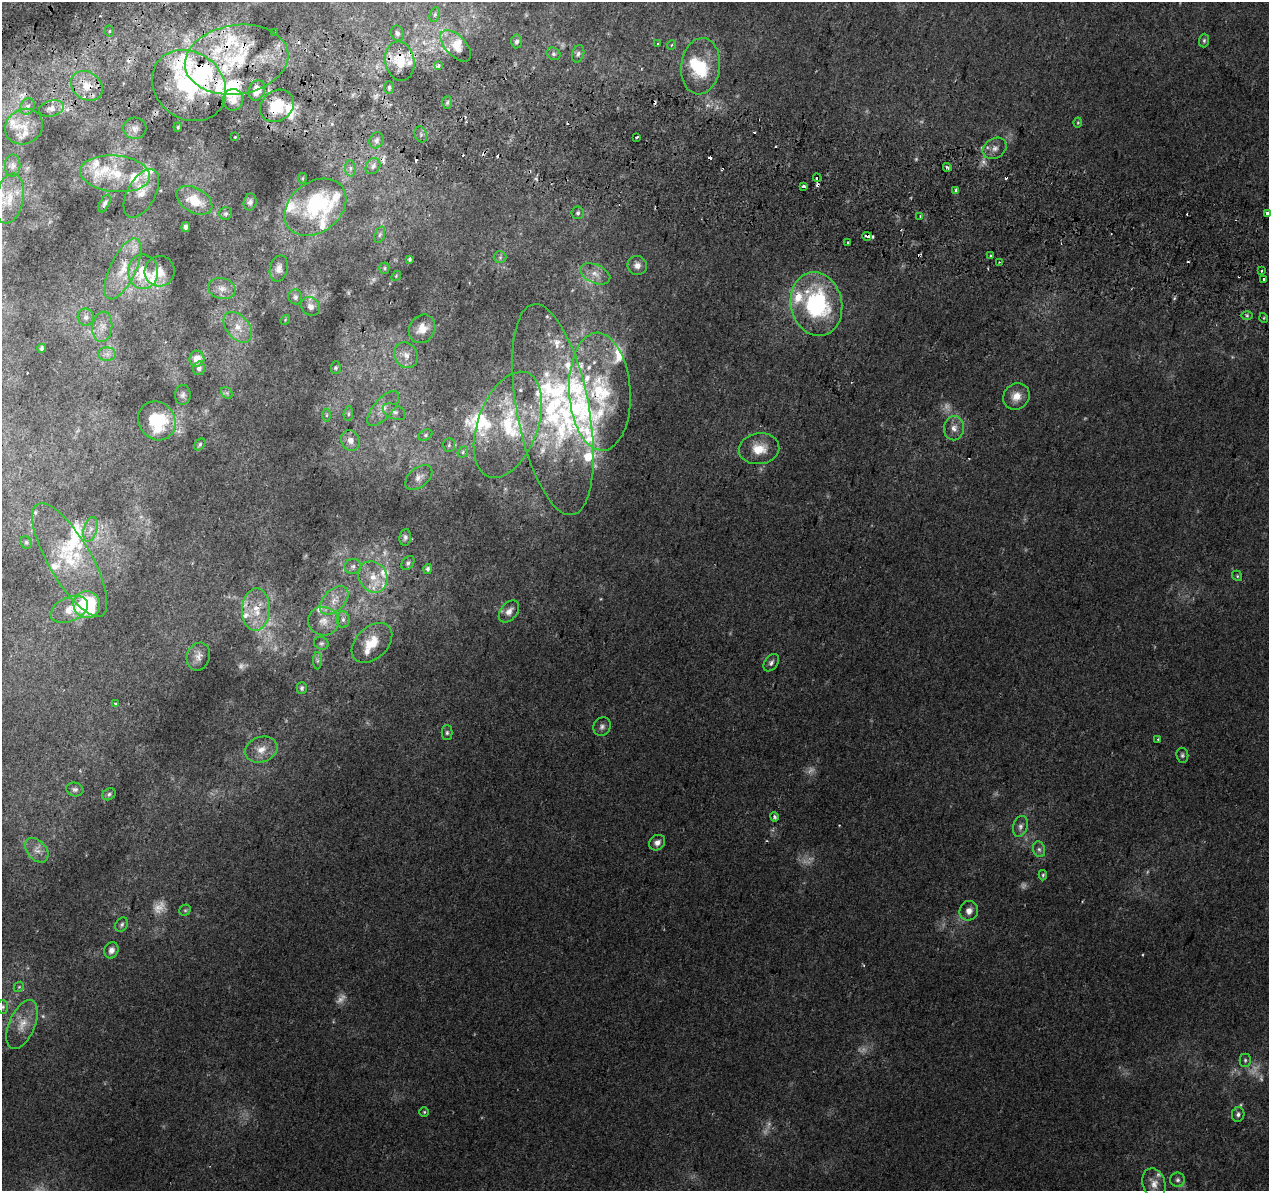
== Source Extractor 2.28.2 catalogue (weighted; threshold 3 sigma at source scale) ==
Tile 11 of 4 x 4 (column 3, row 3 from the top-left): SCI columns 2551-3817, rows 1515-2703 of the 5092 x 5344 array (HDU 1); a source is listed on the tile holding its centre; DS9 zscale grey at full resolution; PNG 1271 x 1193 px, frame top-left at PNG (2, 2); each listed source drawn as its Kron ellipse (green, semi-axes under 4 px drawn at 4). Shown black and unused: <1% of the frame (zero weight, under 2 of 3 exposures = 2% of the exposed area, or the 3 px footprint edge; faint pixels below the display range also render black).
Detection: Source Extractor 2.28.2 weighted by HDU 2 'WHT'; one run over the whole footprint, this tile lists its part. Background 0.00752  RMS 0.0036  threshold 0.0161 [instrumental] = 3 sigma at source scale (4.5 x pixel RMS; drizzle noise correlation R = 1.50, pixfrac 1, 0.0396/0.0396 arcsec/px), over >= 5 px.
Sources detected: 261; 23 too faint to see at this stretch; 2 inside a brighter object's white glare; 24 cosmic-ray / hot-pixel residue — neither listed nor drawn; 58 inside a brighter listed object's ellipse — not listed separately; the other 154 listed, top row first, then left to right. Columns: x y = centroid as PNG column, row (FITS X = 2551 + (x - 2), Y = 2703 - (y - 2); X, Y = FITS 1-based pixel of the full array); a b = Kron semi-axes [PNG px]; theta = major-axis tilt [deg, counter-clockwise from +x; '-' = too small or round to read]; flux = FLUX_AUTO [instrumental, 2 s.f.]
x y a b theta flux
435 15 8 4 70 0.7
109 31 5 5 - 0.53
275 33 3 3 - 1.9
397 33 8 6 -66 1.1
1204 40 7 5 89 0.66
517 41 7 5 85 1
658 43 3 3 - 0.35
672 45 5 3 - 0.42
456 46 19 10 -46 4.5
554 54 7 6 - 0.81
578 54 9 6 74 1
236 60 52 34 8 42
400 61 20 14 -79 9.4
438 66 3 3 - 2.5
701 66 28 19 83 17
189 85 39 33 -37 36
87 86 17 13 -37 6.1
389 87 6 5 - 0.8
257 90 10 8 72 3.6
233 100 11 10 - 2.9
447 102 6 5 - 0.73
27 106 8 7 - 1.4
277 106 18 15 36 11
51 108 12 8 13 2.2
1078 122 5 3 - 0.37
24 127 19 17 33 5.3
178 127 4 4 - 0.46
135 128 11 10 - 2
421 134 8 6 -71 0.81
235 137 2 2 - 0.28
637 137 3 3 - 2.3
376 140 8 6 63 1.3
995 148 12 10 32 2.5
13 165 11 8 89 1.5
373 166 9 6 55 1.3
947 167 4 3 - 0.69
350 168 8 5 -86 0.97
115 174 35 18 -5 17
302 178 5 3 - 0.38
817 178 4 3 - 6.7
804 186 4 3 - 2.8
955 191 3 3 - 0.95
141 193 26 14 61 5.2
9 199 25 14 79 7.9
194 200 19 12 -30 8.5
250 202 8 6 78 1.1
104 203 9 5 62 0.88
315 207 34 25 37 22
578 213 6 6 - 0.76
1267 213 3 3 - 5.1
226 214 6 6 - 0.67
920 216 3 2 - 0.52
186 227 5 4 - 1.2
380 235 8 5 70 0.93
867 236 5 3 - 7.3
848 243 3 3 - 1.1
991 256 3 3 - 1.3
500 257 6 6 - 0.75
410 259 4 3 - 0.66
999 262 3 3 - 0.35
637 265 10 9 - 2.3
279 268 13 9 76 2.2
384 268 5 5 - 0.56
123 269 33 13 65 10
1261 270 3 3 - 0.77
160 271 15 15 - 3.7
143 272 17 15 -86 11
595 274 16 9 -24 3.4
396 276 6 4 48 0.47
1264 280 3 3 - 1.5
222 289 14 10 -11 3.2
295 297 7 7 - 0.94
816 304 32 25 -78 49
311 306 10 8 -44 1.8
1247 315 6 4 -1 0.64
86 317 8 8 - 1.7
1264 318 5 3 - 0.36
285 320 5 4 - 0.32
102 327 15 10 84 3.5
238 327 17 11 -50 5
422 329 15 12 59 5.1
42 348 4 3 - 0.69
107 354 9 6 -1 1.6
406 355 13 11 -61 3.5
197 359 8 7 - 4.6
199 368 7 6 - 1.4
336 368 6 5 - 0.64
600 392 59 31 -87 37
227 393 6 5 - 0.7
183 395 10 8 85 1.3
1016 396 14 12 46 4.4
383 408 21 9 49 4.3
553 410 107 36 -79 70
394 412 12 7 -25 1.8
348 414 7 5 85 0.77
326 415 6 4 89 0.63
157 421 20 18 -55 18
508 425 55 30 70 30
954 428 12 10 81 2.8
425 435 7 5 28 0.78
350 441 11 9 -69 3
200 444 6 4 52 0.72
449 445 7 5 88 0.69
759 449 20 15 8 7.2
463 452 6 5 - 0.62
419 477 16 9 39 3
90 529 13 6 73 1.8
405 537 8 6 82 0.94
26 542 6 5 - 0.67
70 560 64 21 -60 21
408 563 8 5 54 0.87
353 566 8 7 - 1.4
428 569 5 4 - 0.9
1237 576 5 4 - 0.48
373 577 16 14 -60 6.9
334 600 17 10 44 4.8
87 604 13 13 - 31
69 609 19 12 24 4.4
256 609 21 14 87 8.9
509 611 12 8 51 2.6
343 620 8 6 -89 1.4
323 621 15 14 - 4.7
321 643 7 6 - 0.78
372 643 23 16 44 8.3
198 657 14 11 70 2.7
317 661 9 4 90 0.71
771 663 10 6 54 1.2
302 688 6 5 - 1
115 704 3 3 - 0.53
602 727 9 8 - 1.4
447 733 7 5 90 0.79
1158 739 3 3 - 0.42
261 749 16 12 19 4.2
1182 755 7 6 - 0.81
75 789 8 7 - 1
109 794 7 5 33 0.77
775 817 5 4 - 0.98
1020 826 11 7 74 1.6
657 843 8 7 - 2.2
1039 849 8 6 -73 1
37 850 14 9 -49 2.8
1043 875 5 4 - 0.54
185 910 6 5 - 0.57
969 911 10 9 - 2.3
122 925 8 5 57 0.94
111 950 8 7 - 1.8
19 987 5 4 - 0.4
3 1007 7 5 88 0.74
22 1025 26 13 67 6
1245 1060 6 5 - 0.73
424 1112 5 5 - 0.47
1238 1114 7 6 - 1.2
1178 1180 7 7 - 1.2
1154 1183 15 11 -70 3.2
Overlapping masked pixels (flux is a lower limit): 10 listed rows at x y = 236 60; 400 61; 189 85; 87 86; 257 90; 233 100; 277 106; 817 178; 867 236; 600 392
Isophote crosses this tile's border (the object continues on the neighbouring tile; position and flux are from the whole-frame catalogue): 1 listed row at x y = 1267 213